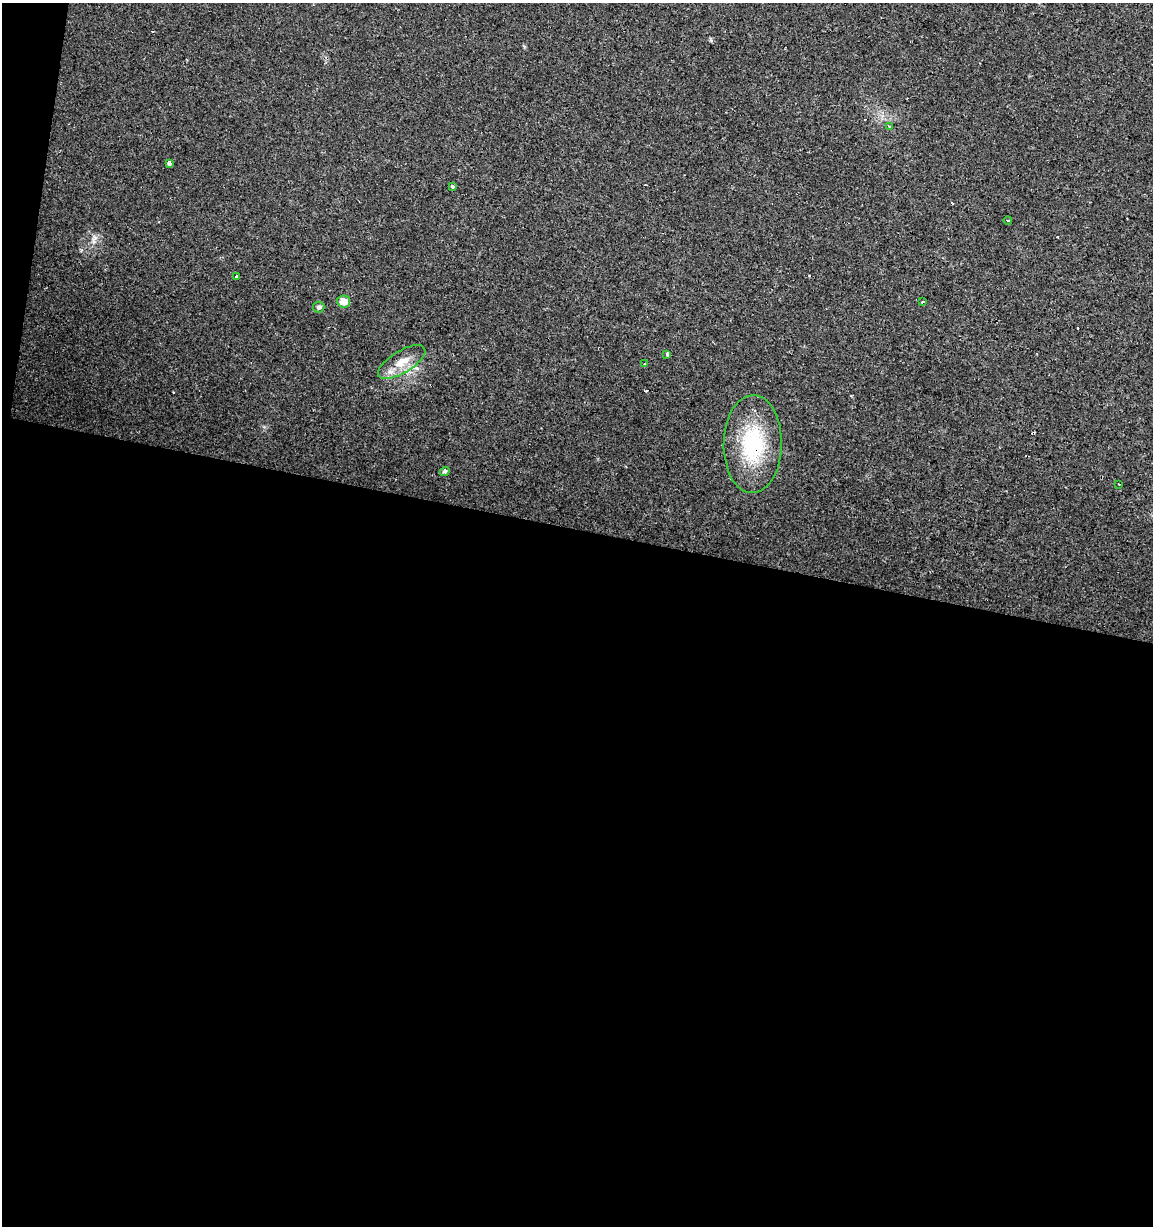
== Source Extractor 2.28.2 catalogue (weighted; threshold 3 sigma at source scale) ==
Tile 13 of 4 x 4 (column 1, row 4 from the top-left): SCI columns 221-1371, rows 4-1227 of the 5104 x 4901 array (HDU 1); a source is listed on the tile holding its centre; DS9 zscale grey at full resolution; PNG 1155 x 1228 px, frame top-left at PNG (2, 3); each listed source drawn as its Kron ellipse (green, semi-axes under 4 px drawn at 4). Shown black and unused: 58% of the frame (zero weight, under 2 of 3 exposures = <1% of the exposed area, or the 3 px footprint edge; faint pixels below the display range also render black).
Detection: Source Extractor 2.28.2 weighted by HDU 2 'WHT'; one run over the whole footprint, this tile lists its part. Background 0.0295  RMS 0.0034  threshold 0.0154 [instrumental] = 3 sigma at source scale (4.5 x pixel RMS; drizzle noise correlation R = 1.50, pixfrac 1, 0.0396/0.0396 arcsec/px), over >= 5 px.
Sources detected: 22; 7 cosmic-ray / hot-pixel residue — neither listed nor drawn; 1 inside a brighter listed object's ellipse — not listed separately; the other 14 listed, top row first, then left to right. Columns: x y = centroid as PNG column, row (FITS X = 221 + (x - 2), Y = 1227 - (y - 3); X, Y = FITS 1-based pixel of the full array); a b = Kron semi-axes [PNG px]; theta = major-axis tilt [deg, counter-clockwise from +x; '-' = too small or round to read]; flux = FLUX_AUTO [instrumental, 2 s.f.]
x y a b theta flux
889 126 4 3 - 0.36
169 163 4 3 - 2.8
453 186 3 3 - 1.1
1008 220 4 3 - 0.39
236 276 4 3 - 1.7
344 301 6 6 - 4.3
923 301 4 3 - 0.7
319 307 5 5 - 0.95
667 355 4 3 - 1.5
402 362 27 11 31 5.8
645 363 3 3 - 0.32
753 444 49 29 89 27
445 471 5 4 - 0.61
1119 484 3 2 - 0.38
Overlapping masked pixels (flux is a lower limit): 1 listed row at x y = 753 444